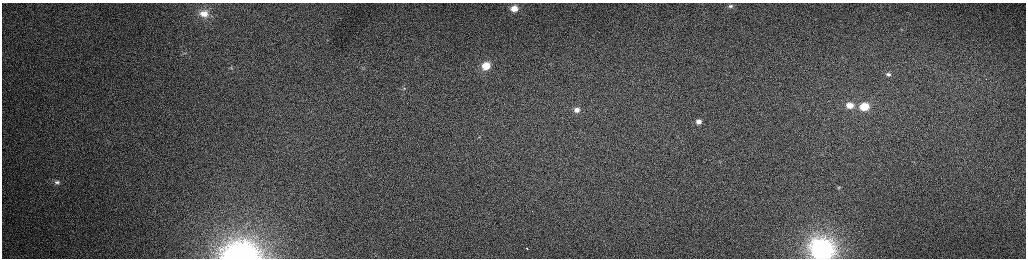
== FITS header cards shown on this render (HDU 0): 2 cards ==
NAXIS1  =                 2048 /fastest changing axis
NAXIS2  =                  512 /next to fastest changing axis

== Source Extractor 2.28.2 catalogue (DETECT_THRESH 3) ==
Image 2048 x 512 px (HDU 0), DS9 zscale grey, zoomed out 1/2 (1 PNG px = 2 x 2 image px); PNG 1028 x 260 px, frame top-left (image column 1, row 511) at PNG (2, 3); no overlay
Background 166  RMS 1.6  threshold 4.84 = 3 sigma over >= 5 px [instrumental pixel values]
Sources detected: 18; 1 cannot appear on this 1/2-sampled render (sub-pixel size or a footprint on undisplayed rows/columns) and is not listed; the other 17 listed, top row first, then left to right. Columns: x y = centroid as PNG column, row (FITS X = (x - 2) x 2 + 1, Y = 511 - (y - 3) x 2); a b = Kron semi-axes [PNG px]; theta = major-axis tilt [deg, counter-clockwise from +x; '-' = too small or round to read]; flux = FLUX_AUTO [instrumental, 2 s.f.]
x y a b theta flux
730 6 4 2 - 450
514 8 9 8 - 4700
204 14 12 9 -2 4700
486 66 7 6 - 5500
231 68 6 5 - 850
889 74 7 6 - 1100
986 79 2 1 - 300
404 88 5 3 - 280
850 105 9 8 - 4600
864 107 8 7 - 11000
577 110 8 6 7 1900
698 122 7 6 - 2000
57 182 8 6 3 1400
839 188 5 5 - 580
527 248 2 1 - 2000
822 249 10 9 - 180000
241 254 25 15 2 63000
At the frame edge (FLAGS 8, measured only in part): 2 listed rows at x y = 822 249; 241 254
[1 sub-pixel or undisplayed-footprint detection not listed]